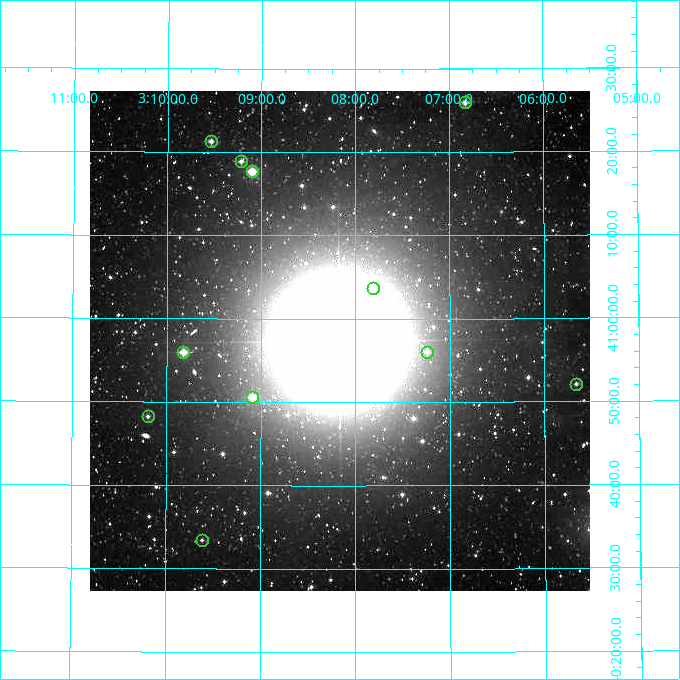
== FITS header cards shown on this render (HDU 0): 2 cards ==
NAXIS1  =                  500
NAXIS2  =                  500

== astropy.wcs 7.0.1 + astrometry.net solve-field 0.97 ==
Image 500 x 500 px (HDU 0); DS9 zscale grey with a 90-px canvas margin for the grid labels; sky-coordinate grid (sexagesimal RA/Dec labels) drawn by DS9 from the SOLVED WCS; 11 Tycho-2 reference stars matched to detected sources circled (green)
Header WCS: none
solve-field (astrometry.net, Tycho-2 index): SOLVED blind (the file carries no WCS)
Solved WCS: RA---TAN-SIP/DEC--TAN-SIP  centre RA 03:08:10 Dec +40:57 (47.04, +40.96 deg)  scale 7.2 arcsec/px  FOV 60.0' x 60.0'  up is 0 deg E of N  parity normal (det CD < 0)
(file carries no celestial WCS; the grid is the blind solution)
Tycho-2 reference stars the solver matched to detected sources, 11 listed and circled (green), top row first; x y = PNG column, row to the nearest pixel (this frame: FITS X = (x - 90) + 1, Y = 500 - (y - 91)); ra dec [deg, ICRS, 3 dp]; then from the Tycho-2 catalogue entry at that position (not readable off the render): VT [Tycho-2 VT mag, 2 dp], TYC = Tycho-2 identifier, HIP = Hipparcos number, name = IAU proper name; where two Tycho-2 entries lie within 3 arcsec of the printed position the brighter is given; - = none
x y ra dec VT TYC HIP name
465 102 46.708 +41.433 9.27 2855-1864-1 - -
211 141 47.384 +41.355 9.57 2855-984-1 - -
241 161 47.303 +41.315 9.70 2855-1670-1 - -
252 171 47.275 +41.295 8.02 2855-1382-1 - -
373 288 46.953 +41.062 9.05 2851-565-1 - -
183 352 47.455 +40.933 8.81 2851-905-1 - -
427 352 46.810 +40.934 10.19 2851-2043-1 - -
576 384 46.416 +40.868 10.30 2851-937-1 - -
252 397 47.273 +40.843 8.58 2851-511-1 - -
148 416 47.549 +40.804 10.12 2852-1533-1 - -
202 540 47.404 +40.557 10.91 2851-1791-1 - -